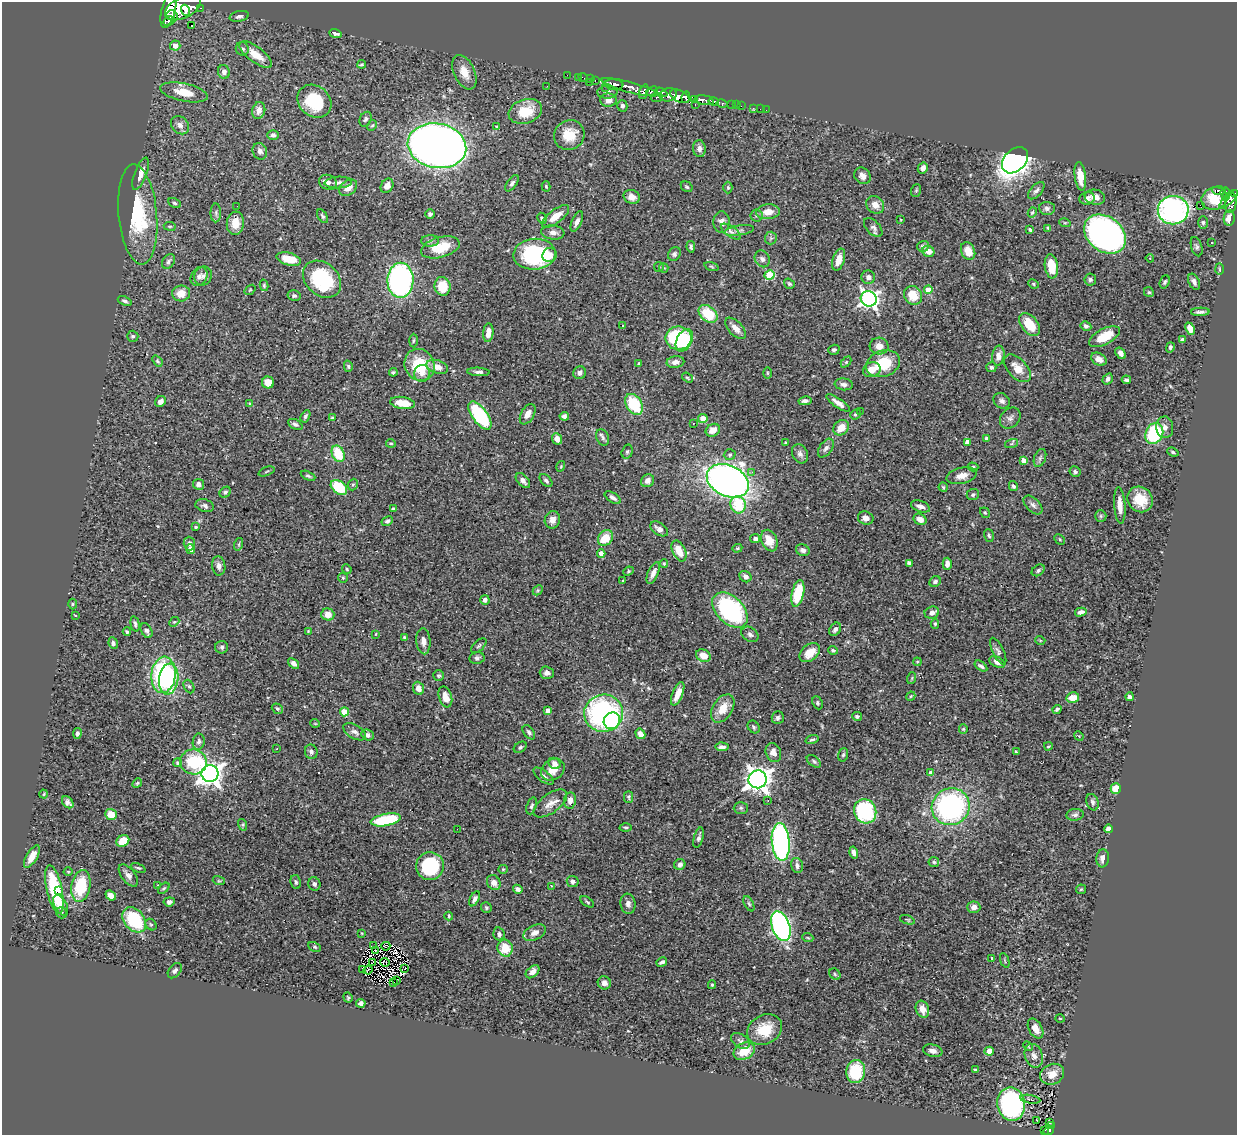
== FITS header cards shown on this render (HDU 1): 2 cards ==
NAXIS1  =                 1235
NAXIS2  =                 1133

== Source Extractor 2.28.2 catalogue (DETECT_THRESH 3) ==
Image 1235 x 1133 px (HDU 1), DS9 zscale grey, 1 PNG px = 1 image px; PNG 1239 x 1137 px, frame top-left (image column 1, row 1133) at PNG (2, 2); each listed source drawn as its Kron ellipse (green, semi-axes under 4 px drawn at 4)
Background 0.734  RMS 0.026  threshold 0.077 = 3 sigma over >= 5 px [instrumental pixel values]
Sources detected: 486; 2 with non-positive FLUX_AUTO (blend fragments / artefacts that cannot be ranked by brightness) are neither listed nor drawn; the other 484 listed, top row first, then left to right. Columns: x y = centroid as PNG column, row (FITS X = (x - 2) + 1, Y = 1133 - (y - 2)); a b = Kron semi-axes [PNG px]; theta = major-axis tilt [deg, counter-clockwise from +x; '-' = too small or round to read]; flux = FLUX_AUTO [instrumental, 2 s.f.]
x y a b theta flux
183 7 19 10 27 3100
201 8 3 2 - 3.6
169 9 20 7 76 2300
185 10 6 3 -72 670
172 15 5 5 - 570
239 16 9 5 12 5.1
169 21 6 4 28 230
192 26 3 2 - 0.94
335 33 6 3 -20 4.8
175 46 5 5 - 14
242 49 7 6 - 5.2
256 55 19 8 -37 25
362 64 4 2 - 2.1
224 72 7 6 - 7.5
464 72 18 10 -66 24
567 75 2 2 - 5
578 77 2 2 - 11
583 77 5 2 - 11
591 79 2 2 - 9.2
595 80 3 2 - 22
589 82 2 2 - 15
614 84 9 5 -4 820
547 86 3 2 - 1.6
606 87 2 2 - 12
630 87 29 5 -15 1400
652 91 6 4 26 310
184 92 24 9 -12 33
607 92 10 6 3 5
644 92 8 3 70 300
661 92 6 4 -26 280
668 95 9 6 13 550
680 96 10 6 -26 1200
686 97 6 4 82 530
657 98 6 3 6 170
608 100 8 6 -2 11
695 100 4 2 - 130
704 100 10 4 -9 560
314 101 18 15 -41 81
714 102 5 4 - 200
722 104 6 3 -12 140
732 104 3 3 - 41
695 105 3 2 - 7.4
736 105 2 2 - 7.2
622 106 6 5 - 4
741 106 2 2 - 10
753 108 2 2 - 8.3
760 109 2 2 - 2.5
259 110 8 6 75 12
766 110 2 2 - 6.8
525 111 17 12 18 47
366 119 8 5 65 3.7
180 125 10 8 -47 9.1
372 125 6 4 63 2.3
497 127 4 4 - 2.2
273 135 5 4 - 4.9
569 135 15 14 - 38
437 146 29 22 -11 1700
699 149 8 6 -83 6.8
260 151 8 7 - 7.5
1015 160 15 10 46 850
923 168 6 5 - 7.5
141 174 17 6 69 15
862 176 9 7 -47 8.4
1080 176 14 5 -83 23
328 182 9 7 -23 8
338 182 14 6 3 7.5
512 183 9 5 55 4.7
387 186 8 6 60 11
546 186 5 4 - 2.5
687 187 6 5 - 2.7
348 188 10 7 36 14
728 188 6 4 -90 2.6
916 190 6 5 - 2.5
1036 191 10 5 47 5.6
1219 191 7 3 -4 190
1225 192 4 3 - 90
1234 194 4 3 - 110
1225 196 4 3 - 94
632 197 8 7 - 12
1095 197 10 7 -8 14
1087 198 8 6 16 6.1
1214 199 13 11 20 53
1229 199 12 5 46 440
1231 202 11 5 86 340
175 203 7 4 -27 2.7
875 205 9 8 - 12
1200 205 2 2 - 3600
237 206 2 2 - 2.2
1047 208 8 6 -3 5.1
1173 210 15 14 - 430
768 212 12 7 4 17
1032 212 5 3 - 2.2
216 213 9 5 -90 4.7
138 214 50 19 -85 120
430 214 5 4 - 4.2
756 215 6 6 - 3.2
323 216 7 4 -58 3.1
556 216 16 6 37 23
542 218 6 4 -62 3.2
1229 218 8 5 81 15
901 220 3 2 - 1.1
577 221 11 5 67 8.3
722 222 10 8 85 9.2
1203 222 6 5 - 3
235 223 11 8 84 24
1065 223 5 3 - 1.8
170 226 6 3 -8 1.8
873 228 11 6 -48 6.2
1048 228 4 3 - 2.1
739 230 15 5 9 6.6
1030 230 4 3 - 2.9
553 232 11 7 -7 9.3
731 232 12 5 -34 6.4
1105 234 23 17 -37 670
771 238 6 6 - 4.1
430 241 9 5 1 5.1
1212 243 3 2 - 1.6
923 246 6 5 - 3.9
440 247 20 10 15 44
691 247 5 3 - 3.3
1197 247 10 5 -72 4
928 251 6 5 - 14
968 251 9 6 -65 21
534 254 21 15 5 190
674 254 7 6 - 4.3
550 255 7 7 - 11
1150 258 4 4 - 1.9
289 259 12 6 -15 35
762 259 9 7 -58 6.7
839 260 11 6 73 19
168 261 8 5 57 4.8
711 266 7 3 -19 2.4
1051 266 12 6 -83 34
659 267 5 4 - 2.3
664 268 5 4 - 1.9
1219 269 6 4 -88 2.1
770 275 5 5 - 78
203 276 9 8 - 7.4
199 277 10 8 61 7
868 277 7 6 - 6.9
322 279 21 16 -43 130
1090 279 6 6 - 4
400 280 17 13 89 400
1165 282 7 5 68 3.5
1194 282 8 5 -65 7.3
789 284 6 5 - 3
1033 284 5 4 - 2.3
264 285 6 4 -76 2.5
443 286 9 8 - 38
250 290 6 3 37 1.5
928 290 4 4 - 32
1149 292 5 4 - 2.4
181 293 9 8 - 21
913 295 10 8 -54 31
294 296 6 5 - 4.1
869 299 8 7 - 640
125 301 7 4 -23 3.7
1200 312 9 3 2 5.8
708 314 10 7 -38 63
1030 324 13 8 -51 37
623 325 3 3 - 2.7
1086 326 5 4 - 4.9
736 328 13 7 -47 12
1190 329 6 4 -67 13
488 333 9 5 84 14
133 336 6 5 - 3.7
1104 337 17 7 28 43
679 338 13 11 -1 140
413 340 7 3 88 2.3
684 340 12 7 62 69
1182 340 4 3 - 4.4
879 346 9 8 - 14
1170 347 5 4 - 3.6
834 350 5 5 - 4.3
1121 353 6 4 -53 6.4
998 356 10 6 82 12
1099 359 8 6 -29 9.4
157 361 6 4 -51 2.3
675 362 9 6 9 9.1
846 362 6 4 46 2.1
639 363 3 3 - 1.8
883 364 17 13 19 60
420 365 16 14 -58 70
348 366 6 4 -75 3
437 367 11 6 -17 15
991 367 5 5 - 3.7
1018 368 17 9 -47 23
872 370 9 7 21 20
393 372 4 4 - 2.4
479 372 11 4 -3 5.4
422 373 8 8 - 9.2
580 373 6 6 - 8.8
767 373 6 4 -89 2
687 378 6 3 -37 2.1
1108 379 6 4 57 5
1126 380 4 4 - 4.1
268 383 6 6 - 17
844 384 9 6 -7 6.2
161 401 6 5 - 8.6
805 401 6 4 11 6
1002 401 8 7 - 6.4
249 403 4 3 - 1.4
402 403 12 6 -8 30
838 403 14 4 -35 10
634 404 11 7 -57 82
860 411 3 2 - 2.3
528 414 11 6 61 13
855 414 6 4 42 2.7
305 416 6 4 60 3.7
480 416 16 7 -54 140
564 416 5 4 - 4.8
332 418 4 4 - 2.2
703 418 4 4 - 20
1010 418 11 9 46 7.2
693 423 2 2 - 1.2
295 424 8 4 -26 4.1
1165 427 11 8 -83 9.3
841 428 8 7 - 24
713 430 7 6 - 15
1154 433 11 8 66 120
603 437 8 6 -68 4.8
986 438 4 3 - 4.6
557 439 6 4 -66 12
967 442 4 4 - 13
391 443 5 3 - 2
786 443 3 3 - 2.8
1011 444 7 4 19 2.9
826 448 10 6 55 6.2
627 452 7 5 74 3.2
1173 452 6 4 -22 2.9
338 454 8 6 -65 53
800 454 10 7 -63 7
730 455 6 5 - 3.1
1040 458 9 5 69 4.9
1024 460 4 4 - 13
561 466 5 3 - 1.4
973 467 5 4 - 3.1
266 471 8 2 21 2
752 472 3 2 - 3.7
1075 472 5 5 - 3.6
308 476 8 4 -24 3.1
962 476 15 8 13 15
546 480 8 5 -46 3.8
523 481 9 5 -48 7.2
648 481 7 6 - 8.6
728 481 22 15 -25 1000
198 484 5 5 - 7.5
353 485 6 5 - 2.8
1013 486 5 4 - 3.1
339 487 9 6 -39 68
943 487 4 4 - 2.3
225 492 6 5 - 3.6
973 494 6 5 - 3.7
613 498 9 4 -32 6
1140 499 13 12 - 39
738 505 9 7 -72 61
1033 505 11 6 -44 6.8
1120 505 18 5 -86 16
205 506 9 6 -15 5.4
920 506 10 5 -20 8.9
393 509 4 3 - 2.9
985 513 5 4 - 2.8
1101 516 6 5 - 3.3
866 518 8 6 -20 11
920 519 7 5 -30 12
552 520 9 7 71 11
387 521 6 4 28 3.5
196 527 4 3 - 1.9
659 529 10 6 -35 9.3
989 536 6 4 -72 2.9
605 538 8 6 47 38
755 539 5 4 - 7
1060 539 6 3 -45 1.9
769 541 11 8 -66 26
189 543 7 5 -87 4.7
239 544 6 4 72 2.5
737 548 5 4 - 2
191 549 5 4 - 12
803 550 7 5 -24 6.4
679 551 11 6 -65 22
601 554 4 4 - 13
909 563 4 4 - 5.1
664 564 4 4 - 2
947 564 6 4 88 9.8
219 566 9 6 -82 8.1
347 569 5 4 - 2.3
1038 570 7 5 37 3.7
628 571 5 4 - 2.2
653 573 11 5 66 9.9
745 577 6 5 - 7.6
343 578 5 4 - 2.1
623 581 4 3 - 2
935 582 6 5 - 4.5
538 590 6 4 46 2.8
798 594 13 6 77 76
485 600 5 4 - 6.5
72 604 5 3 - 1.7
730 610 21 13 -45 260
1081 612 6 4 15 5.6
932 613 7 6 - 7
75 615 4 3 - 1.4
328 615 6 6 - 15
174 622 5 4 - 2.4
135 624 8 4 -77 3.3
935 624 5 4 - 2.3
835 629 7 5 55 6.1
146 631 8 5 -62 6
308 631 3 3 - 1.5
127 632 4 4 - 2.8
376 634 3 2 - 1.3
750 634 9 7 -36 5.9
404 637 3 3 - 2.3
1040 640 5 3 - 1.6
423 641 13 7 -85 9.9
113 643 6 4 -81 4.5
479 646 9 5 45 3.7
222 647 6 6 - 3.8
833 650 4 4 - 2.8
998 651 14 5 -64 5.8
810 653 11 8 39 25
703 656 8 6 -29 18
477 658 7 6 - 4
917 662 4 3 - 1.4
997 662 8 5 -27 8.5
294 664 6 4 -39 7.6
981 666 7 4 -35 4.1
547 673 7 6 - 6.6
163 675 18 12 84 200
439 675 5 5 - 2.7
912 678 6 3 72 2
169 679 15 9 81 120
189 686 7 5 -62 3.2
418 688 6 5 - 12
678 694 12 5 68 17
911 696 5 3 - 1.7
445 697 11 6 -72 16
1130 697 4 4 - 4.7
1073 698 6 5 - 23
817 703 7 5 -66 2.9
723 708 15 10 57 27
277 709 6 5 - 3.2
1057 709 5 3 - 3.1
548 711 4 4 - 11
344 712 4 4 - 50
604 713 19 18 - 360
857 716 5 4 - 3.6
778 718 6 6 - 4.7
612 721 9 7 46 120
315 723 5 3 - 1.2
754 727 7 5 -53 3.3
963 729 4 4 - 2
355 732 12 7 -30 7.6
529 732 8 5 -52 4.3
77 734 5 4 - 4.6
640 734 5 4 - 11
367 735 6 5 - 4.6
1079 736 5 4 - 1.9
812 740 6 4 17 3.3
199 742 8 6 81 5.6
1048 746 4 3 - 1.9
520 747 7 5 36 3.2
722 747 6 4 -3 5.9
277 749 2 2 - 1.1
311 752 7 6 - 5
1016 752 4 3 - 2
773 753 10 7 -70 12
843 755 7 5 73 3.1
814 761 8 5 -38 3.8
193 762 13 12 - 86
178 763 4 4 - 4
554 763 6 5 - 10
553 770 12 10 36 21
931 773 4 4 - 11
210 774 8 8 - 1500
543 776 12 5 -37 5.9
758 779 9 9 - 1500
137 783 5 4 - 2.2
1116 789 5 5 - 28
44 794 4 3 - 1.4
628 797 6 4 89 2.6
570 800 8 6 83 10
768 800 3 2 - 2.3
68 802 7 5 -50 5.9
1092 802 8 6 -71 5
550 803 20 9 37 17
531 806 9 4 71 3.4
951 807 19 18 - 350
741 808 7 6 - 3.7
865 811 12 11 - 140
111 814 6 5 - 25
1075 815 8 6 8 4.7
386 820 15 6 11 120
243 825 6 4 -72 2.6
626 827 6 3 -1 2.1
457 829 2 2 - 2.2
1108 829 4 4 - 8.8
699 838 10 4 75 5
123 841 7 5 34 30
781 842 19 9 -85 400
854 853 6 4 -75 6
32 857 12 5 60 20
1103 858 9 6 84 10
934 862 5 5 - 2.9
680 864 6 5 - 6.9
797 865 8 6 -76 6.7
430 866 14 14 - 120
138 868 8 4 -23 2.7
503 869 5 4 - 1.9
68 871 4 3 - 1.5
128 875 13 7 -53 8.6
219 881 6 4 -17 2
573 881 6 5 - 4.8
296 882 7 5 -80 3.3
494 883 8 6 -55 12
314 884 6 6 - 5.7
81 886 16 9 79 66
157 886 3 3 - 2.8
551 886 3 2 - 1.1
164 888 7 3 44 2.4
54 889 24 8 -78 100
518 889 5 4 - 5.8
1081 889 5 4 - 2.2
59 891 4 3 - 10
111 895 6 4 -40 9.6
475 899 8 4 62 5.3
169 902 5 4 - 5.6
587 902 8 3 -34 2.6
628 904 10 7 -83 8.1
749 904 8 4 -63 3
61 905 11 6 -62 33
486 907 6 5 - 2.9
974 907 6 5 - 8.9
62 913 6 5 - 3.7
449 916 4 3 - 1.8
134 920 14 10 -50 110
907 920 8 3 -18 2.2
151 925 6 5 - 2.6
781 926 15 9 -69 500
361 933 4 2 - 1.2
534 933 12 7 26 11
499 934 7 5 -79 5
808 938 5 3 - 1.8
373 945 3 2 - 1.1
386 946 4 2 - 2.1
315 947 7 4 -27 2.4
505 948 8 7 - 32
375 951 2 2 - 1.8
992 958 3 3 - 2.4
1005 960 8 2 -69 1.6
385 962 5 3 - 0.13
662 962 5 3 - 4.3
373 963 3 2 - 1.3
362 969 4 2 - 0.99
405 969 2 2 - 1.6
368 970 4 2 - 0.4
175 971 9 5 51 4.4
532 972 8 5 43 9.6
835 974 6 5 - 2.5
396 980 2 2 - 1.7
393 982 2 2 - 0.47
604 983 7 6 - 7.5
712 985 4 3 - 2.9
348 997 5 4 - 2.1
361 1003 5 4 - 4.8
922 1009 9 6 -71 13
1060 1018 4 3 - 1.5
1035 1029 11 6 -61 14
765 1030 18 14 29 43
740 1041 10 6 -33 5.2
1028 1046 5 3 - 1.9
744 1051 11 8 26 32
933 1051 10 6 -12 8.6
989 1051 4 4 - 19
1034 1056 12 9 -72 10
975 1070 3 3 - 3.6
856 1071 11 9 79 79
1052 1074 12 10 23 20
1030 1099 10 3 -10 3.1
1011 1104 17 14 -80 370
1037 1120 3 3 - 3.5
1049 1122 3 2 - 1.5
1051 1126 2 2 - 11
1044 1130 4 2 - 15
1049 1130 5 3 - 39
At the frame edge (FLAGS 8, measured only in part): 1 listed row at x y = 169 9
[2 non-positive-flux detections neither listed nor drawn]